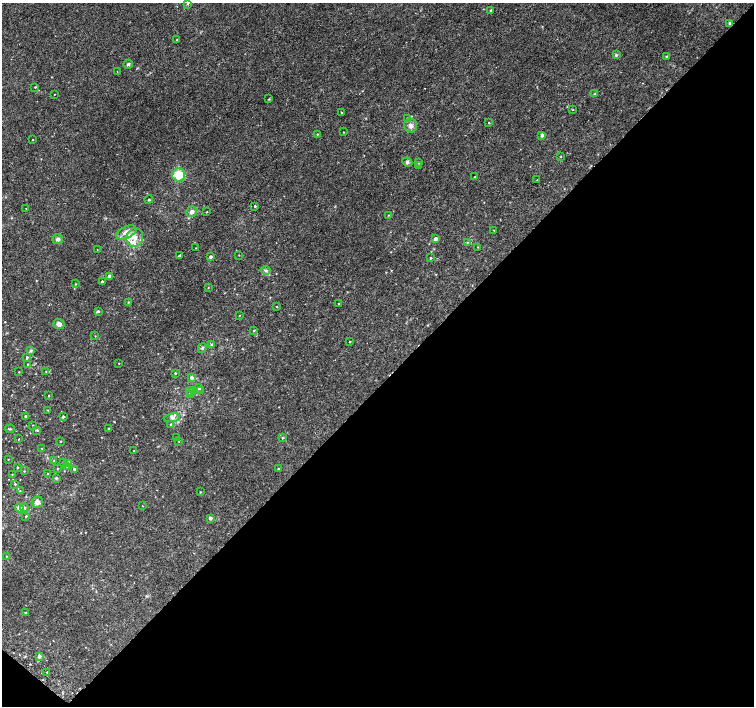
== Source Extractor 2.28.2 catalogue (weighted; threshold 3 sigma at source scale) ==
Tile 15 of 4 x 4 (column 3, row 4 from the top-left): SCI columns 3042-4545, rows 260-1667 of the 6075 x 6084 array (HDU 1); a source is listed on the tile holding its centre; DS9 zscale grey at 2 x 2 block average (1 PNG px = mean of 2 x 2 image px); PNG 756 x 708 px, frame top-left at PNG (2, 3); each listed source drawn as its Kron ellipse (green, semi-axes under 4 px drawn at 4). Shown black and unused: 46% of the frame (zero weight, under 2 of 3 exposures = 2% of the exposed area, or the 3 px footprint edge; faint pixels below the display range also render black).
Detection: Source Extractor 2.28.2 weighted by HDU 2 'WHT'; one run over the whole footprint, this tile lists its part. Background 0.00396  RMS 0.0028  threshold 0.0128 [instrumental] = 3 sigma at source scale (4.5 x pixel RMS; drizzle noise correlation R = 1.50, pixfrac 1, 0.0396/0.0396 arcsec/px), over >= 5 px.
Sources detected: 128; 3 cosmic-ray / hot-pixel residue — neither listed nor drawn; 1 coinciding with a brighter row at this scale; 5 inside a brighter listed object's ellipse — not listed separately; the other 119 listed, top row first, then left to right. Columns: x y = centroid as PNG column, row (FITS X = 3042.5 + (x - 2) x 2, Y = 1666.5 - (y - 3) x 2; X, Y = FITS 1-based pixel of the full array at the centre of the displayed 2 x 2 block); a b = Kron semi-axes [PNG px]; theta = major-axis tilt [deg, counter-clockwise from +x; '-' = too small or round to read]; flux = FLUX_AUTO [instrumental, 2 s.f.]
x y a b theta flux
188 3 3 3 - 0.67
491 10 2 2 - 1.2
730 23 3 2 - 1.1
177 40 2 2 - 0.57
616 55 4 4 - 0.83
667 57 3 3 - 0.82
128 64 5 4 - 1.1
117 71 2 2 - 0.24
35 87 2 2 - 2.3
54 94 2 2 - 0.23
595 94 4 2 - 0.56
269 99 3 2 - 0.38
573 110 2 2 - 0.38
342 113 2 2 - 9.2
407 119 3 3 - 0.79
489 123 2 2 - 0.68
411 126 7 6 - 2.8
343 132 2 2 - 0.27
317 134 3 2 - 0.38
542 135 4 3 - 1.2
32 140 2 2 - 0.33
561 157 2 2 - 0.33
407 162 5 4 - 1.3
418 163 3 3 - 0.56
418 166 2 2 - 1.7
179 175 6 6 - 14
475 177 2 2 - 0.47
537 180 2 2 - 0.39
149 200 4 2 - 0.57
255 206 2 2 - 1.5
26 208 2 2 - 0.35
192 212 5 5 - 2.6
207 212 2 2 - 0.4
389 215 3 2 - 0.39
494 230 2 2 - 0.27
126 232 11 6 24 4.7
135 237 9 8 - 5.6
58 239 5 5 - 1.5
435 239 3 3 - 3.9
467 242 4 3 - 0.62
478 247 2 2 - 0.29
196 248 2 2 - 0.27
97 250 2 2 - 0.22
180 255 2 2 - 1.9
239 255 2 2 - 0.23
210 257 3 3 - 1
431 258 2 2 - 0.66
265 270 5 4 - 1.1
109 276 3 2 - 2.2
102 282 2 2 - 1.3
76 284 2 2 - 0.37
208 288 2 2 - 0.34
128 302 2 2 - 0.34
339 303 3 2 - 0.41
277 307 2 2 - 1.5
98 311 3 3 - 0.95
239 315 2 2 - 1
59 324 6 5 - 2.4
254 331 3 2 - 0.38
95 336 2 2 - 0.28
350 342 2 2 - 0.41
212 344 4 3 - 0.81
202 348 5 4 - 1
31 351 3 3 - 1.1
27 357 3 3 - 0.91
119 363 2 2 - 0.22
27 364 2 2 - 0.37
46 371 3 2 - 0.44
19 372 2 2 - 0.29
175 373 2 2 - 0.58
192 378 3 3 - 2.9
198 388 4 3 - 0.89
193 391 3 2 - 0.28
201 391 3 3 - 2.4
190 392 3 2 - 0.43
190 395 3 3 - 1.4
48 396 2 2 - 0.36
48 410 2 2 - 0.29
63 416 3 2 - 0.93
25 417 4 2 - 1
172 418 8 4 9 2.4
33 425 2 2 - 0.29
171 425 3 3 - 0.78
10 429 5 2 - 0.59
109 429 3 2 - 0.56
37 430 4 3 - 0.67
177 437 2 2 - 0.34
283 438 3 3 - 0.47
19 439 2 2 - 3.6
60 441 3 2 - 0.39
178 441 3 2 - 0.25
42 449 3 2 - 0.45
133 451 3 2 - 0.25
8 459 2 2 - 0.27
54 460 3 2 - 0.39
63 463 3 3 - 0.66
69 463 3 3 - 6.2
67 466 4 3 - 0.78
17 467 2 2 - 0.55
57 468 3 2 - 0.38
74 469 2 2 - 1.2
278 469 2 2 - 0.46
24 471 2 2 - 0.42
12 474 2 2 - 0.27
47 474 2 2 - 0.27
56 478 4 3 - 0.64
15 484 3 2 - 0.55
20 491 3 2 - 0.33
200 492 2 2 - 0.4
37 502 6 5 - 2.6
142 506 2 2 - 0.62
19 508 4 3 - 3.3
24 508 4 3 - 1.1
26 516 3 2 - 0.46
210 518 2 2 - 2.5
6 556 2 2 - 0.3
26 613 2 2 - 0.72
39 656 4 4 - 2.2
47 672 2 2 - 0.48
Diffuse or blended objects may show on this block-average render without a row.